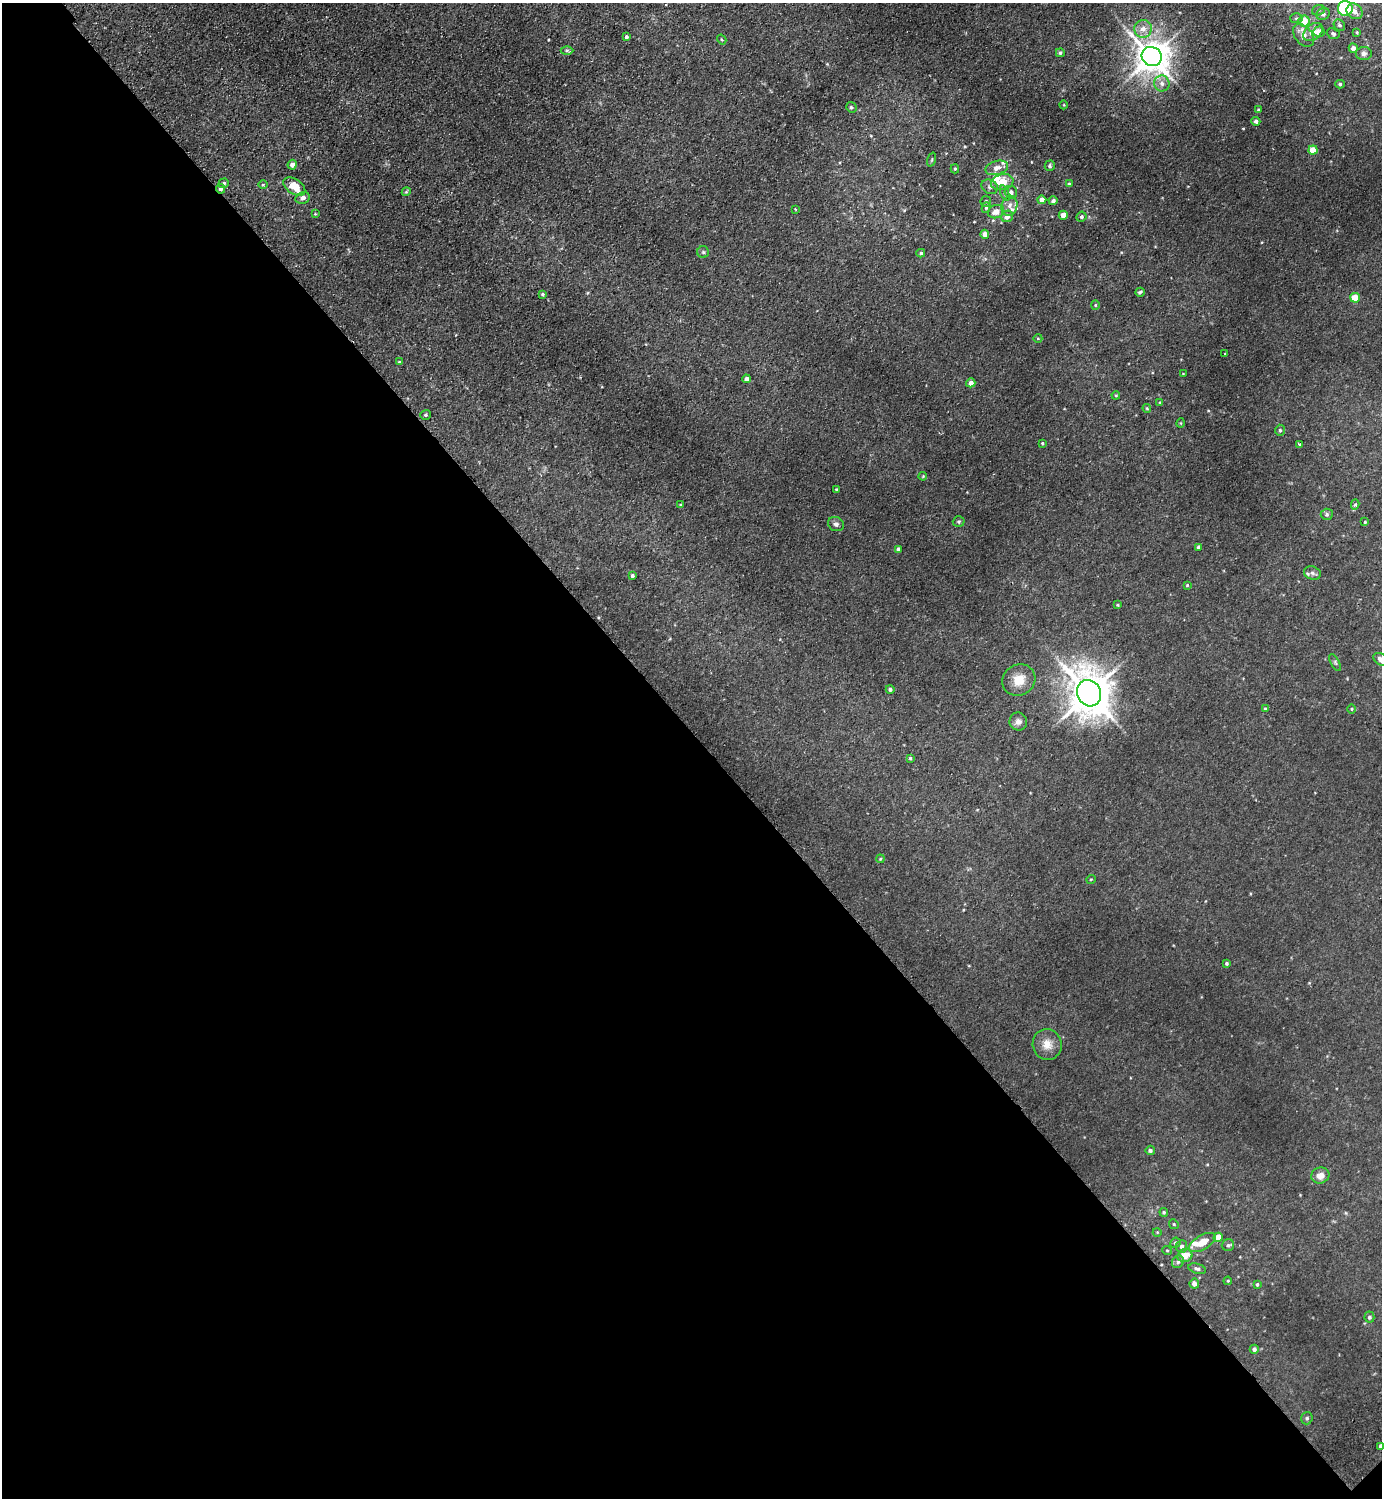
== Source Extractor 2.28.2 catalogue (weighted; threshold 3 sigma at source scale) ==
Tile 14 of 4 x 4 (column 2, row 4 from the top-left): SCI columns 1583-2962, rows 45-1540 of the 6066 x 6072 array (HDU 1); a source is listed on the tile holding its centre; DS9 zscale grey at full resolution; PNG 1384 x 1500 px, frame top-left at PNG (2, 3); each listed source drawn as its Kron ellipse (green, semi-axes under 4 px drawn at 4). Shown black and unused: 51% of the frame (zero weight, under 2 of 3 exposures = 3% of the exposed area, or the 3 px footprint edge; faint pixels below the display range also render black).
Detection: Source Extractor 2.28.2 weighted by HDU 2 'WHT'; one run over the whole footprint, this tile lists its part. Background 0.0275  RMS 0.011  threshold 0.0484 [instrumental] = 3 sigma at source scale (4.5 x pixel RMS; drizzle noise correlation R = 1.50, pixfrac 1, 0.05/0.05 arcsec/px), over >= 5 px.
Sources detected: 128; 5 inside a brighter listed object's ellipse — not listed separately; the other 123 listed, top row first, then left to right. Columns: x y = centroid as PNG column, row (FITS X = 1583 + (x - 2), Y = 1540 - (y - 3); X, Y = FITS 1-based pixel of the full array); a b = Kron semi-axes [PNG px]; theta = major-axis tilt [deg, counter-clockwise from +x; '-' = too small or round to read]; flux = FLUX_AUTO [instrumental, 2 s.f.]
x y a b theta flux
1345 8 7 7 - 110
1318 10 6 5 - 2
1355 11 8 7 - 7.4
1323 14 7 5 25 3.2
1296 18 6 5 - 2.1
1304 21 5 5 - 16
1339 25 6 5 - 2.2
1143 29 9 8 - 8.4
1313 32 11 7 41 7.3
1319 32 6 5 - 9.1
1357 32 4 3 - 0.95
1333 34 6 5 - 2.3
1303 35 13 8 -50 9.6
626 37 4 4 - 1.7
722 40 5 3 - 1.1
1353 48 4 4 - 5.2
567 50 6 4 0 1.5
1060 53 4 4 - 2.1
1364 54 8 6 1 3.5
1152 56 10 9 - 1900
1162 84 8 7 - 5.2
1340 84 4 4 - 1.5
1064 105 4 3 - 0.8
851 107 5 5 - 1.8
1258 109 4 3 - 0.9
1256 121 4 4 - 2.8
1313 150 4 4 - 21
932 159 7 3 71 1.3
292 165 5 4 - 5.3
1050 166 5 5 - 2.1
997 168 11 7 16 7.1
955 169 4 4 - 1.4
1002 182 11 7 15 18
224 183 5 4 - 1.9
1069 184 4 3 - 1.5
263 185 5 3 - 0.98
294 186 12 7 -34 18
990 187 8 7 - 3.4
221 189 5 4 - 3.7
406 192 4 3 - 1.1
1011 192 6 6 - 4.1
1005 193 8 4 -70 2.2
302 198 7 5 14 4.3
1042 200 4 4 - 6.9
986 201 5 5 - 2
1053 201 4 4 - 2.9
1009 206 10 8 74 5.6
986 208 5 4 - 1.8
795 209 3 3 - 0.71
996 212 8 6 20 9.3
315 214 4 3 - 0.82
1063 215 4 4 - 12
1007 216 6 5 - 7.6
1081 217 5 4 - 2.1
985 234 4 4 - 7.5
703 252 6 6 - 1.9
921 253 4 3 - 1.7
1140 292 4 3 - 1.7
542 294 3 3 - 1.7
1355 298 5 4 - 28
1095 305 4 4 - 1.1
1038 338 4 3 - 0.8
1225 353 3 2 - 0.84
399 362 4 3 - 0.88
1183 374 2 2 - 0.62
746 379 4 4 - 4.6
971 383 4 4 - 6.8
1116 395 4 4 - 1.1
1160 402 4 3 - 0.92
1147 408 4 4 - 1
426 415 5 5 - 1.7
1181 423 5 3 - 0.82
1280 430 5 4 - 1.7
1042 443 3 3 - 1.4
1299 445 3 3 - 3.2
923 476 4 3 - 0.93
836 489 3 3 - 1.1
1355 504 5 4 - 2.2
680 505 4 3 - 0.98
1327 514 6 5 - 2
959 522 6 5 - 1.7
1365 522 4 3 - 1.2
836 524 8 7 - 3.2
1199 547 4 4 - 3.3
898 549 4 3 - 3.2
1312 573 9 6 -19 3.5
632 576 3 3 - 2.3
1187 585 4 3 - 1.1
1118 605 4 3 - 1.1
1381 660 8 5 -31 5.6
1335 662 9 4 -63 1.8
1019 680 17 15 33 17
890 689 4 4 - 2.5
1089 693 13 11 -67 3200
1265 709 4 3 - 1.3
1352 709 4 3 - 1
1018 722 9 8 - 5.7
910 758 3 3 - 1.4
880 859 4 3 - 0.97
1091 879 5 3 - 0.93
1227 963 4 4 - 1.6
1047 1044 15 14 - 12
1150 1150 5 4 - 2.1
1320 1175 9 8 - 8.2
1164 1212 4 4 - 1.4
1174 1224 5 4 - 1.2
1157 1232 4 3 - 0.77
1218 1237 4 4 - 14
1175 1243 5 5 - 2.1
1202 1243 15 7 30 18
1228 1245 6 6 - 2.4
1182 1246 6 5 - 3.4
1167 1250 5 3 - 0.87
1185 1256 7 6 - 13
1178 1262 7 5 55 2.5
1197 1269 9 5 -15 2.8
1228 1281 4 3 - 0.88
1194 1284 5 4 - 4.8
1257 1284 3 3 - 1.5
1369 1317 5 5 - 2.5
1254 1349 4 4 - 3.3
1307 1418 6 5 - 2.2
1381 1446 4 4 - 5.2
Overlapping masked pixels (flux is a lower limit): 1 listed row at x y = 221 189
Isophote crosses this tile's border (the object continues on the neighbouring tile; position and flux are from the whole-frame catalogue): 3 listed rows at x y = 1345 8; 1381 660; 1381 1446